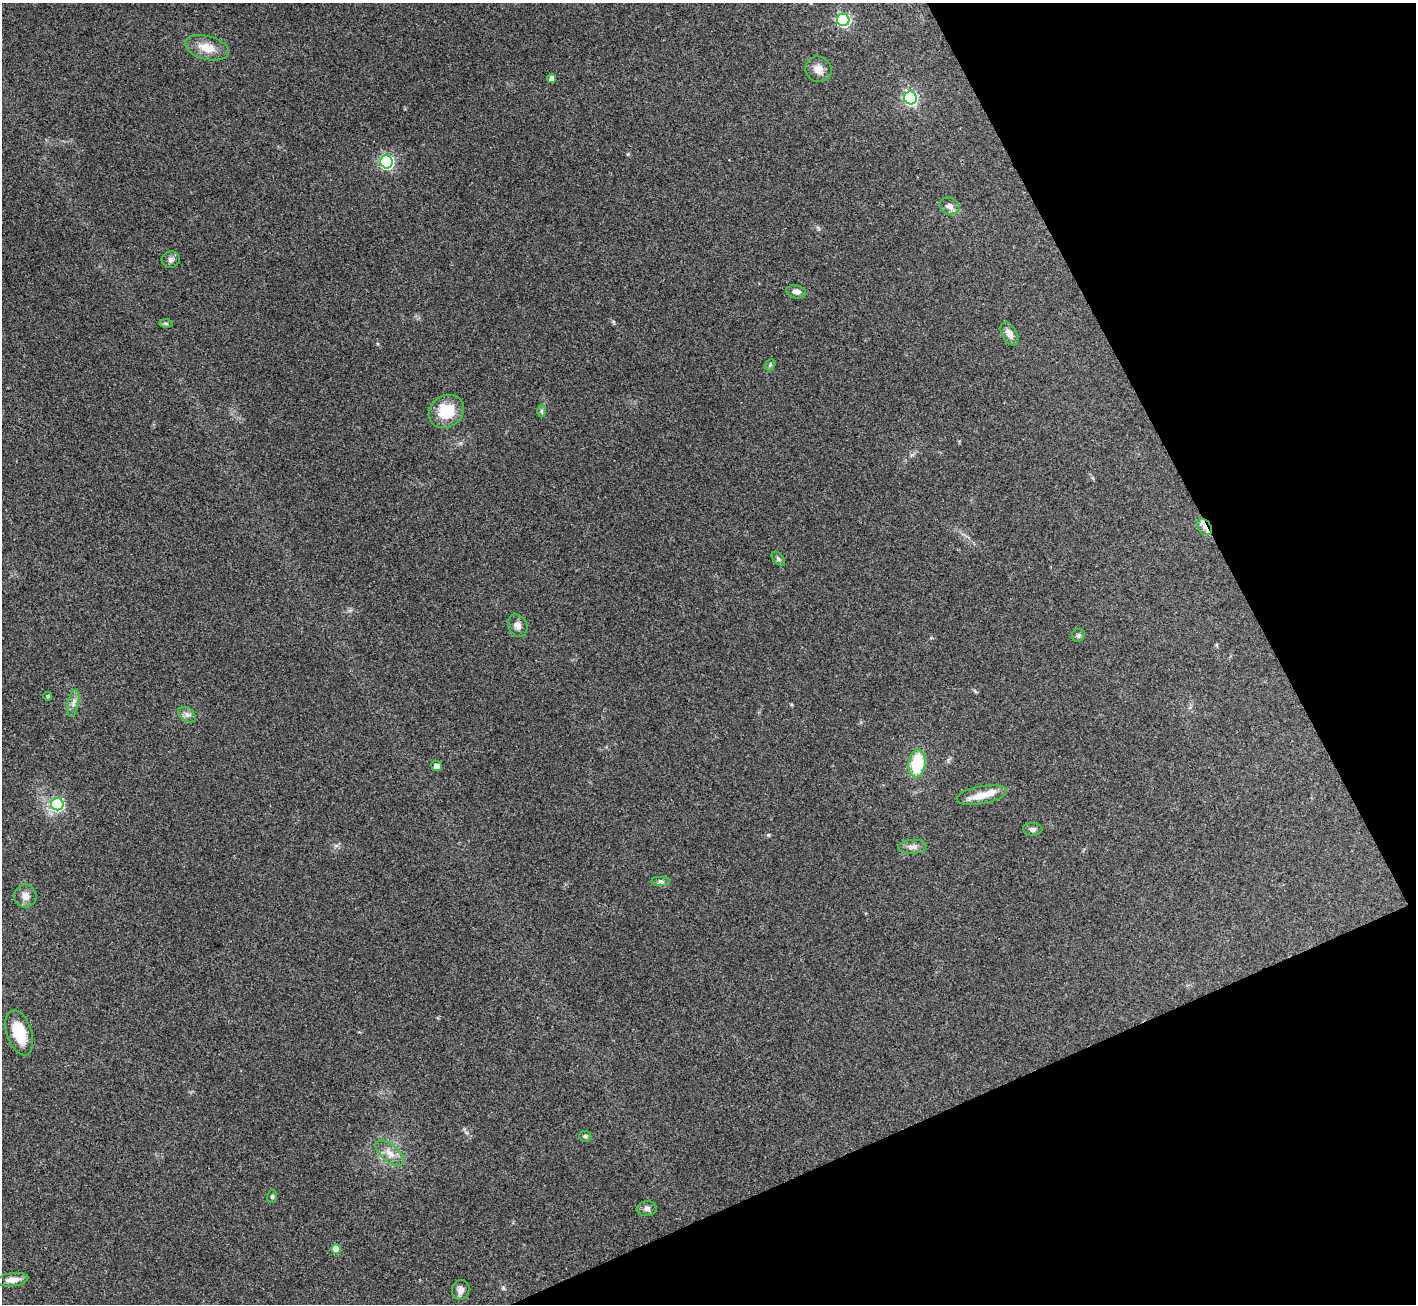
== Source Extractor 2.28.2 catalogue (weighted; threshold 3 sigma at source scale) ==
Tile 12 of 4 x 4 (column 4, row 3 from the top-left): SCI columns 4245-5658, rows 1455-2756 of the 5658 x 5648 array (HDU 1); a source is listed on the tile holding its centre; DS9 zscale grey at full resolution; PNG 1418 x 1306 px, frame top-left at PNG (2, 3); each listed source drawn as its Kron ellipse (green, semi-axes under 4 px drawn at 4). Shown black and unused: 22% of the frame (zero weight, under 3 of 4 exposures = <1% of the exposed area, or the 3 px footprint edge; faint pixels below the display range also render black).
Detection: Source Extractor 2.28.2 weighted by HDU 2 'WHT'; one run over the whole footprint, this tile lists its part. Background 0.212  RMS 0.0081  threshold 0.0363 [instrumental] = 3 sigma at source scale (4.5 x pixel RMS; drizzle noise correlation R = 1.50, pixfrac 1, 0.05/0.05 arcsec/px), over >= 5 px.
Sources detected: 38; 1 inside a brighter listed object's ellipse — not listed separately; the other 37 listed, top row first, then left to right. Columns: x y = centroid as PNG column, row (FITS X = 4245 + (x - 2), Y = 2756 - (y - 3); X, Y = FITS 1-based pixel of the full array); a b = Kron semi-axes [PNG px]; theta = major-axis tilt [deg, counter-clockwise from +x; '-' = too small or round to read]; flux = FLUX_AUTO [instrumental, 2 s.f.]
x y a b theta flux
843 20 6 6 - 110
207 48 22 11 -14 13
818 69 13 12 - 6.7
552 78 4 4 - 4.7
910 98 6 6 - 150
386 162 6 6 - 130
950 206 10 8 -21 4.5
171 260 9 8 - 3.1
796 292 10 6 -12 3.4
166 323 7 4 -1 1.3
1009 334 13 7 -60 5.3
770 365 6 4 47 1.2
446 411 18 15 34 26
541 411 6 4 -90 1.2
1204 527 9 6 -51 3.8
778 559 8 5 -46 1.6
518 625 12 9 -63 4.4
1078 635 7 6 - 1.9
47 696 4 3 - 1.1
73 703 14 5 79 3.7
187 715 9 6 -37 3
917 763 14 8 81 35
436 766 5 5 - 4.2
982 795 25 9 11 13
57 804 6 6 - 88
1033 829 9 6 -4 2.6
912 847 14 7 3 4.1
660 881 9 4 0 2
25 896 11 11 - 5.8
19 1033 23 12 -72 25
585 1136 6 5 - 1.7
390 1153 17 8 -40 7.5
272 1197 6 5 - 1.4
647 1209 10 7 6 3
336 1249 5 5 - 13
13 1280 16 6 7 5.8
461 1290 10 8 77 4.3
Overlapping masked pixels (flux is a lower limit): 1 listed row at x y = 1204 527